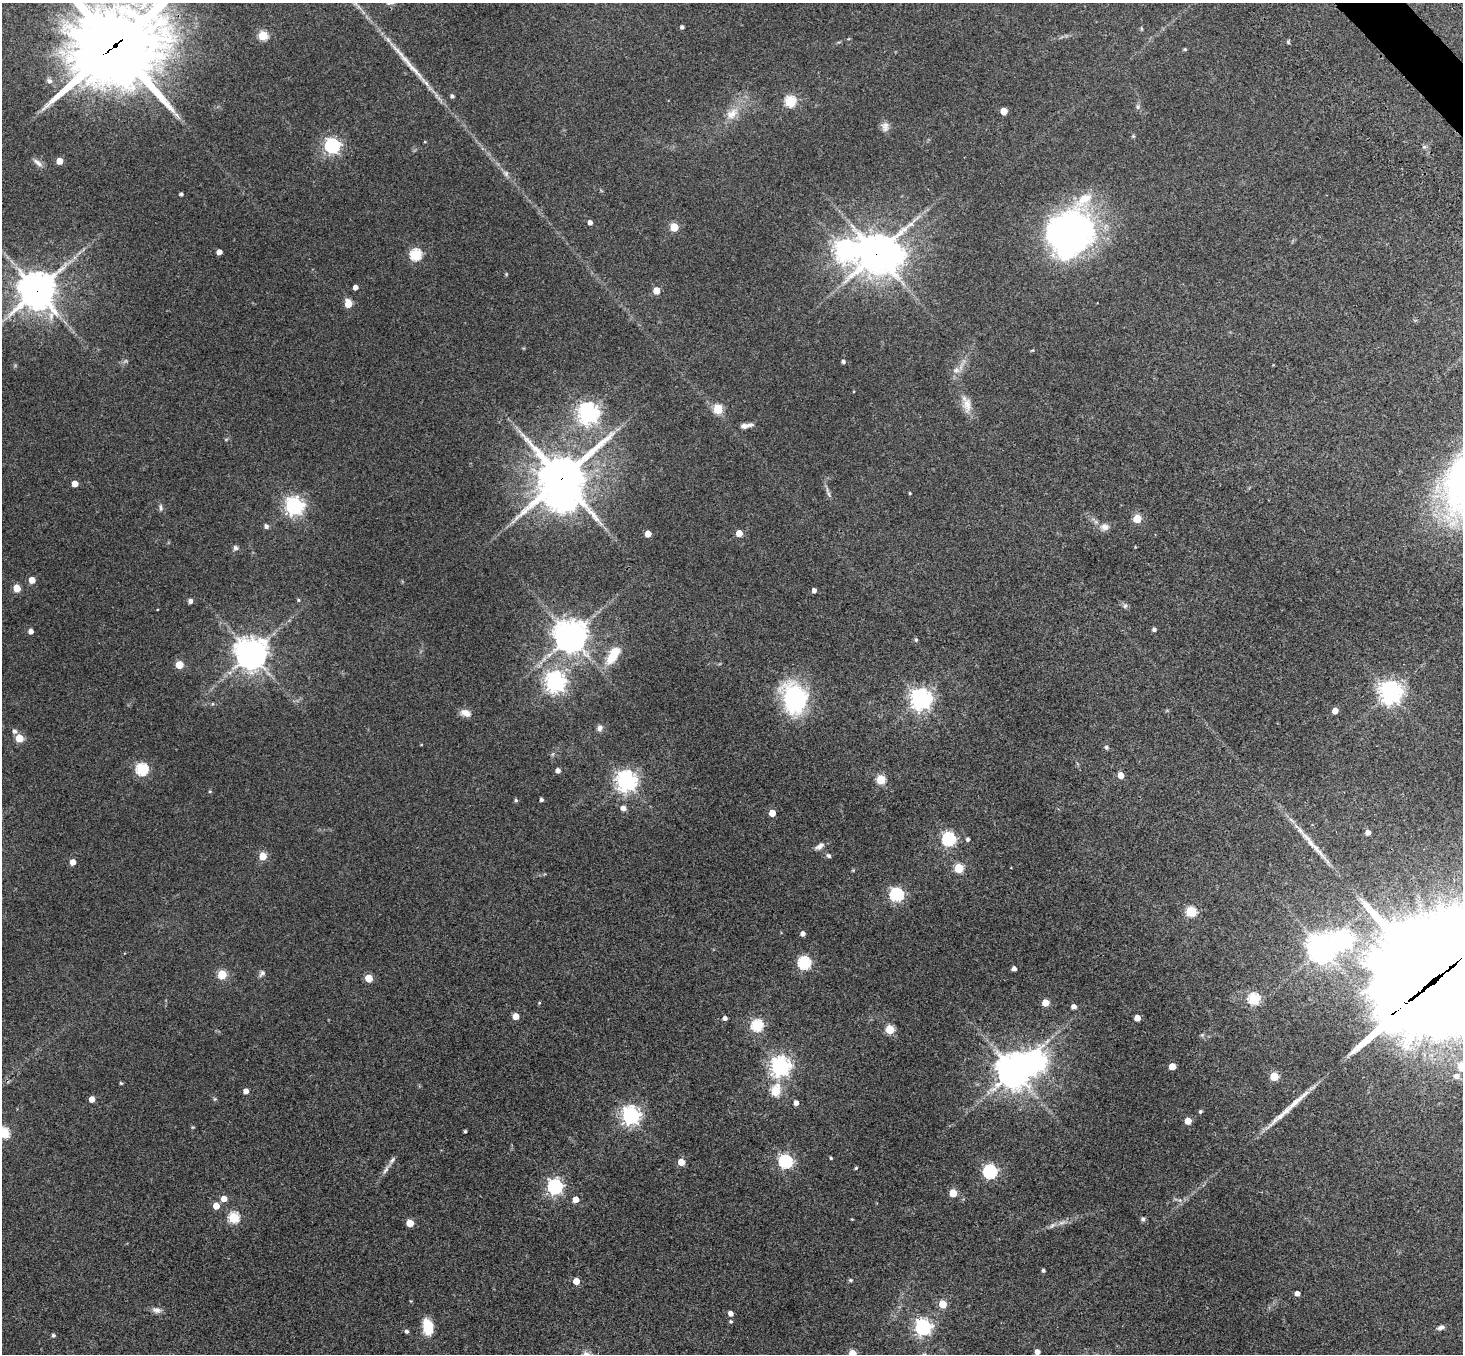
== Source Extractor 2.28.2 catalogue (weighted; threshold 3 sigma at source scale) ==
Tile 10 of 4 x 4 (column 2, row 3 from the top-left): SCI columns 1644-3104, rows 1821-3172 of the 6205 x 6204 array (HDU 1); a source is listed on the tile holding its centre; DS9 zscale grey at full resolution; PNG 1465 x 1356 px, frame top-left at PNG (2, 3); no overlay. Shown black and unused: <1% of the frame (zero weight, under 3 of 4 exposures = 9% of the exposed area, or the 3 px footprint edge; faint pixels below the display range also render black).
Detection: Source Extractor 2.28.2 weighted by HDU 2 'WHT'; one run over the whole footprint, this tile lists its part. Background 0.0446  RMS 0.0054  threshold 0.0243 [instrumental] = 3 sigma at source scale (4.5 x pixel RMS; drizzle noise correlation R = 1.50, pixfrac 1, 0.05/0.05 arcsec/px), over >= 5 px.
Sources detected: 170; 7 inside a brighter object's white glare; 1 long thin detection or spike segment (spike, bleed or trail) — not listed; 5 inside a brighter listed object's ellipse — not listed separately; the other 157 listed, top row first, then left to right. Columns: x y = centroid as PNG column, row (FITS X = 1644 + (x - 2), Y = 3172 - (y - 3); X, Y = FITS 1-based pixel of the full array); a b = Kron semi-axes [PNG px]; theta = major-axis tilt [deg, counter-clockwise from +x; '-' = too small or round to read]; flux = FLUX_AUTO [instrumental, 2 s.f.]
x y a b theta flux
682 27 4 4 - 1.2
1141 28 6 3 -89 0.59
263 35 5 5 - 31
115 45 36 31 23 4400
1185 49 5 4 - 0.71
413 69 35 6 -45 7.9
49 81 8 6 -29 1.7
452 96 4 4 - 1.2
790 101 5 5 - 43
1138 107 6 4 -89 0.93
1004 111 5 5 - 8.6
732 114 19 12 39 7.2
885 126 14 9 -87 2.9
425 142 4 3 - 0.39
332 146 6 6 - 130
59 161 5 4 - 7.4
38 163 14 6 -41 2.1
506 174 9 7 -59 1.5
181 194 4 3 - 1.2
590 222 4 4 - 2.2
674 227 5 5 - 18
1066 232 53 38 11 150
219 252 4 4 - 3.7
877 253 13 12 - 1100
416 255 6 5 - 51
355 287 4 4 - 2.7
37 290 12 12 - 1000
656 290 5 5 - 8.6
348 304 6 5 - 8.7
843 361 4 4 - 1.2
956 370 10 7 -14 2.4
967 404 21 11 -87 5.6
718 409 5 5 - 26
588 413 7 7 - 310
746 425 17 5 11 3.1
561 478 18 16 34 2000
75 483 4 4 - 5.3
828 492 17 3 -69 1.6
910 493 3 3 - 0.49
294 506 7 6 - 230
161 507 10 4 -81 1.3
1137 519 5 5 - 18
266 526 6 5 - 1.4
1104 527 12 9 -4 3.1
739 533 5 4 - 8
648 534 5 4 - 7.4
1135 547 4 3 - 0.39
235 548 7 6 - 1.3
32 580 4 4 - 7
17 588 5 5 - 13
814 590 4 4 - 2.2
298 600 5 4 - 0.64
190 601 7 5 79 1.2
1125 606 7 5 67 1.1
1154 629 4 4 - 1.3
31 631 4 4 - 2.7
571 636 10 10 - 810
916 640 5 4 - 0.83
251 653 10 10 - 750
613 655 23 10 58 13
179 665 5 5 - 13
555 682 7 7 - 310
1391 693 7 7 - 420
795 698 35 25 -73 53
921 699 7 7 - 350
1335 711 4 4 - 5.4
465 713 12 8 -21 4.1
600 728 8 7 - 1.9
14 731 6 5 - 1.6
19 738 5 5 - 18
1106 747 5 5 - 1.1
142 769 6 6 - 63
558 770 4 4 - 2.2
1121 775 5 4 - 5.7
881 779 5 5 - 26
626 781 7 7 - 330
210 791 5 4 - 0.54
516 800 5 4 - 0.72
541 800 3 3 - 1.3
623 808 5 5 - 3.1
772 813 5 5 - 8.5
1368 832 4 4 - 3.4
949 839 6 6 - 96
968 839 4 4 - 1.1
1309 841 37 7 -50 8.7
819 846 14 7 32 2.3
263 856 5 5 - 14
829 856 7 5 -44 1.1
73 862 4 4 - 5.1
959 868 5 5 - 28
896 895 6 6 - 89
1191 912 5 5 - 36
803 934 4 4 - 2.4
1344 940 8 7 - 210
1322 948 9 9 - 640
804 963 6 6 - 75
1014 969 4 4 - 2.1
262 973 10 6 50 1.5
222 974 5 5 - 24
369 978 5 5 - 15
1434 981 48 39 41 18000
1254 999 6 6 - 50
539 1003 4 3 - 0.47
1045 1003 5 5 - 10
1074 1006 4 4 - 2.7
515 1016 5 4 - 6.8
725 1018 4 4 - 2
1137 1018 5 4 - 5.8
757 1025 6 6 - 53
890 1029 5 5 - 24
1202 1035 6 4 44 0.72
1172 1066 5 5 - 7.8
780 1067 7 7 - 270
1461 1067 12 10 -85 6
1014 1071 11 10 - 880
1274 1076 5 5 - 20
121 1083 5 4 - 0.51
246 1091 4 4 - 3.4
775 1091 6 5 - 28
92 1099 4 4 - 5.6
215 1099 5 5 - 0.68
796 1103 4 4 - 2.5
1200 1112 5 4 - 0.88
631 1116 7 6 - 240
1188 1121 5 5 - 7.8
465 1131 3 3 - 0.76
4 1133 5 5 - 43
831 1158 3 3 - 0.6
681 1162 5 5 - 9.2
785 1162 6 6 - 92
856 1168 4 3 - 0.63
386 1169 17 5 57 2.5
990 1172 6 6 - 89
555 1187 6 6 - 140
953 1193 5 5 - 14
224 1199 5 5 - 4.9
576 1200 5 4 - 5.4
216 1206 5 4 - 7.6
234 1217 5 5 - 42
1143 1219 6 5 - 1.1
1062 1222 12 4 5 2.1
410 1223 5 5 - 12
1043 1270 4 3 - 1.1
850 1280 5 4 - 0.73
576 1281 5 5 - 7.4
1297 1293 4 4 - 2.4
943 1304 5 5 - 16
157 1310 13 7 -12 2.3
731 1313 4 4 - 3.1
731 1321 4 4 - 0.74
428 1327 19 11 -80 10
923 1327 6 6 - 160
1441 1327 8 6 17 1.8
406 1331 4 4 - 1.2
53 1335 4 4 - 1.1
1037 1352 4 4 - 3.2
852 1354 5 5 - 15
Overlapping masked pixels (flux is a lower limit): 5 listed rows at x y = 115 45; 877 253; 37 290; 561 478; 1434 981
Isophote crosses this tile's border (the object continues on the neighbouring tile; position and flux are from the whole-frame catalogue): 6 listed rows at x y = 115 45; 1434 981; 1461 1067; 4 1133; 923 1327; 852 1354